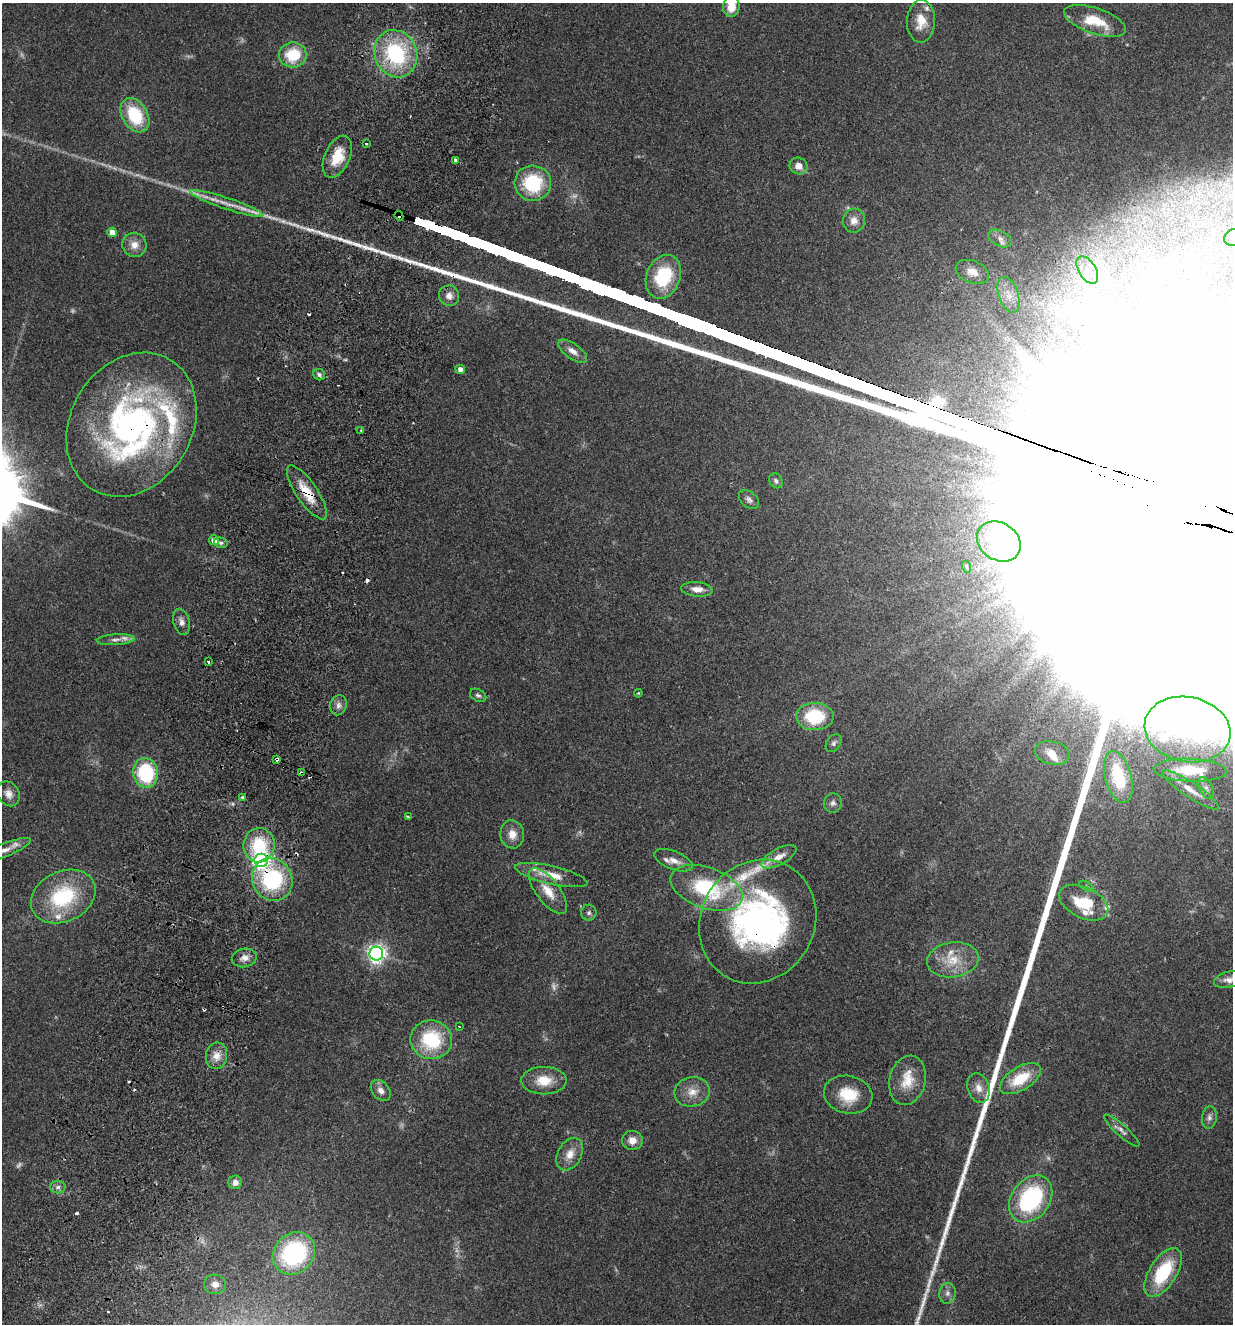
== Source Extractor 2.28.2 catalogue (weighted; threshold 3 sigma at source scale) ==
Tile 7 of 4 x 4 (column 3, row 2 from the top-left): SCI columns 2649-3879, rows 2671-3992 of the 5425 x 5337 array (HDU 1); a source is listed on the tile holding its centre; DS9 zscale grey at full resolution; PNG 1235 x 1326 px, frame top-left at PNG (2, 3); each listed source drawn as its Kron ellipse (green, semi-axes under 4 px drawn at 4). Shown black and unused: <1% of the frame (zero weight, under 2 of 3 exposures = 3% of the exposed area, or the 3 px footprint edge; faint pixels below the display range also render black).
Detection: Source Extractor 2.28.2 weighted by HDU 2 'WHT'; one run over the whole footprint, this tile lists its part. Background 0.152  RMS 0.01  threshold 0.047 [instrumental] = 3 sigma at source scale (4.5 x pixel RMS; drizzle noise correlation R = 1.50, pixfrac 1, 0.05/0.05 arcsec/px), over >= 5 px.
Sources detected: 142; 8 too faint to see at this stretch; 10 inside a brighter object's white glare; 11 cosmic-ray / hot-pixel residue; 1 long thin detection or spike segment (spike, bleed or trail) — neither listed nor drawn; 15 inside a brighter listed object's ellipse — not listed separately; the other 97 listed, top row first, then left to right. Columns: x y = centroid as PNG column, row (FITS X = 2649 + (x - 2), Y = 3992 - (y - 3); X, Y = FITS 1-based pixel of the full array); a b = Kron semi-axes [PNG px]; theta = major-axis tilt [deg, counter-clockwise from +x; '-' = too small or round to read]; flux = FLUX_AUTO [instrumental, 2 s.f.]
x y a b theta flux
731 6 10 8 80 16
921 21 21 14 88 20
1095 21 32 13 -18 33
396 54 24 21 -66 100
293 55 14 12 -1 41
135 115 18 12 -59 55
366 144 3 2 - 1.9
337 157 22 12 65 27
455 161 3 3 - 9.8
799 166 9 8 - 8.7
533 183 18 17 - 66
227 203 38 5 -18 17
399 216 5 4 - 31
854 221 12 11 - 9.3
112 232 5 4 - 17
1000 238 12 7 -28 6.1
1232 238 9 7 44 3.9
134 245 12 12 - 11
1087 270 15 8 -58 12
972 272 17 11 -22 13
663 277 22 17 69 63
1008 295 19 10 -71 13
449 296 10 10 - 8.4
573 351 17 7 -35 8
460 369 5 4 - 5.6
319 375 6 5 - 2.9
131 425 76 60 59 380
361 431 3 3 - 1.1
776 481 8 6 -56 3.2
307 493 32 10 -56 27
749 500 12 7 -41 4.4
214 540 5 4 - 12
999 541 23 18 -34 39
221 543 7 5 -12 2.7
967 567 6 4 -71 1.4
697 589 16 7 -5 9.3
181 622 13 8 -75 6
116 640 19 5 4 5.5
208 661 3 2 - 1.7
638 693 4 3 - 0.95
478 695 8 6 -29 2.7
338 705 10 8 74 5.5
815 716 19 13 -1 56
1187 729 43 32 -11 110
834 743 10 7 53 3.4
1052 753 18 11 -12 11
277 759 4 4 - 6.7
1190 770 36 11 -2 35
146 773 15 12 -80 78
301 773 4 4 - 5.7
1118 777 26 13 -75 56
1206 788 12 6 -64 4.4
1191 790 33 7 -34 15
8 794 13 10 -57 8.4
242 797 3 3 - 3.2
833 803 9 9 - 4.4
408 817 3 2 - 1.4
512 834 14 12 -82 12
259 845 17 15 83 51
3 851 29 6 21 11
779 857 19 8 29 11
261 860 7 6 - 360
673 860 20 9 -21 10
551 875 37 9 -13 22
272 879 22 19 -60 110
1086 886 7 4 -32 2
706 888 37 20 -20 89
548 891 27 11 -52 21
63 897 34 25 25 84
1084 903 26 15 -26 44
589 913 8 7 - 3
758 921 64 57 59 310
376 954 7 7 - 540
244 958 12 9 13 7.9
953 960 26 17 8 26
1229 979 15 7 14 6.7
459 1027 3 3 - 1.2
431 1040 21 19 -10 68
216 1056 13 10 80 12
1020 1079 23 11 32 36
907 1080 25 18 76 24
544 1081 22 13 0 23
978 1088 15 11 -73 9.8
381 1090 12 8 -50 6.4
692 1092 18 14 10 15
848 1095 24 19 -13 33
1209 1117 11 7 83 4.4
1122 1131 23 5 -42 5.5
632 1140 10 9 - 9.7
570 1154 17 12 60 14
235 1182 7 6 - 6.5
58 1187 8 6 1 3.5
1031 1199 26 19 53 120
294 1253 23 19 44 130
1163 1272 27 13 58 64
215 1284 11 10 - 7.6
947 1293 10 8 77 4.7
Overlapping masked pixels (flux is a lower limit): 8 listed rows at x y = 396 54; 399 216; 131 425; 307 493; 277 759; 301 773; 261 860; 272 879
Isophote crosses this tile's border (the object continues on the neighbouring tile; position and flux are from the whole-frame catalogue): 4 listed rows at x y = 731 6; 1232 238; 3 851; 1229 979